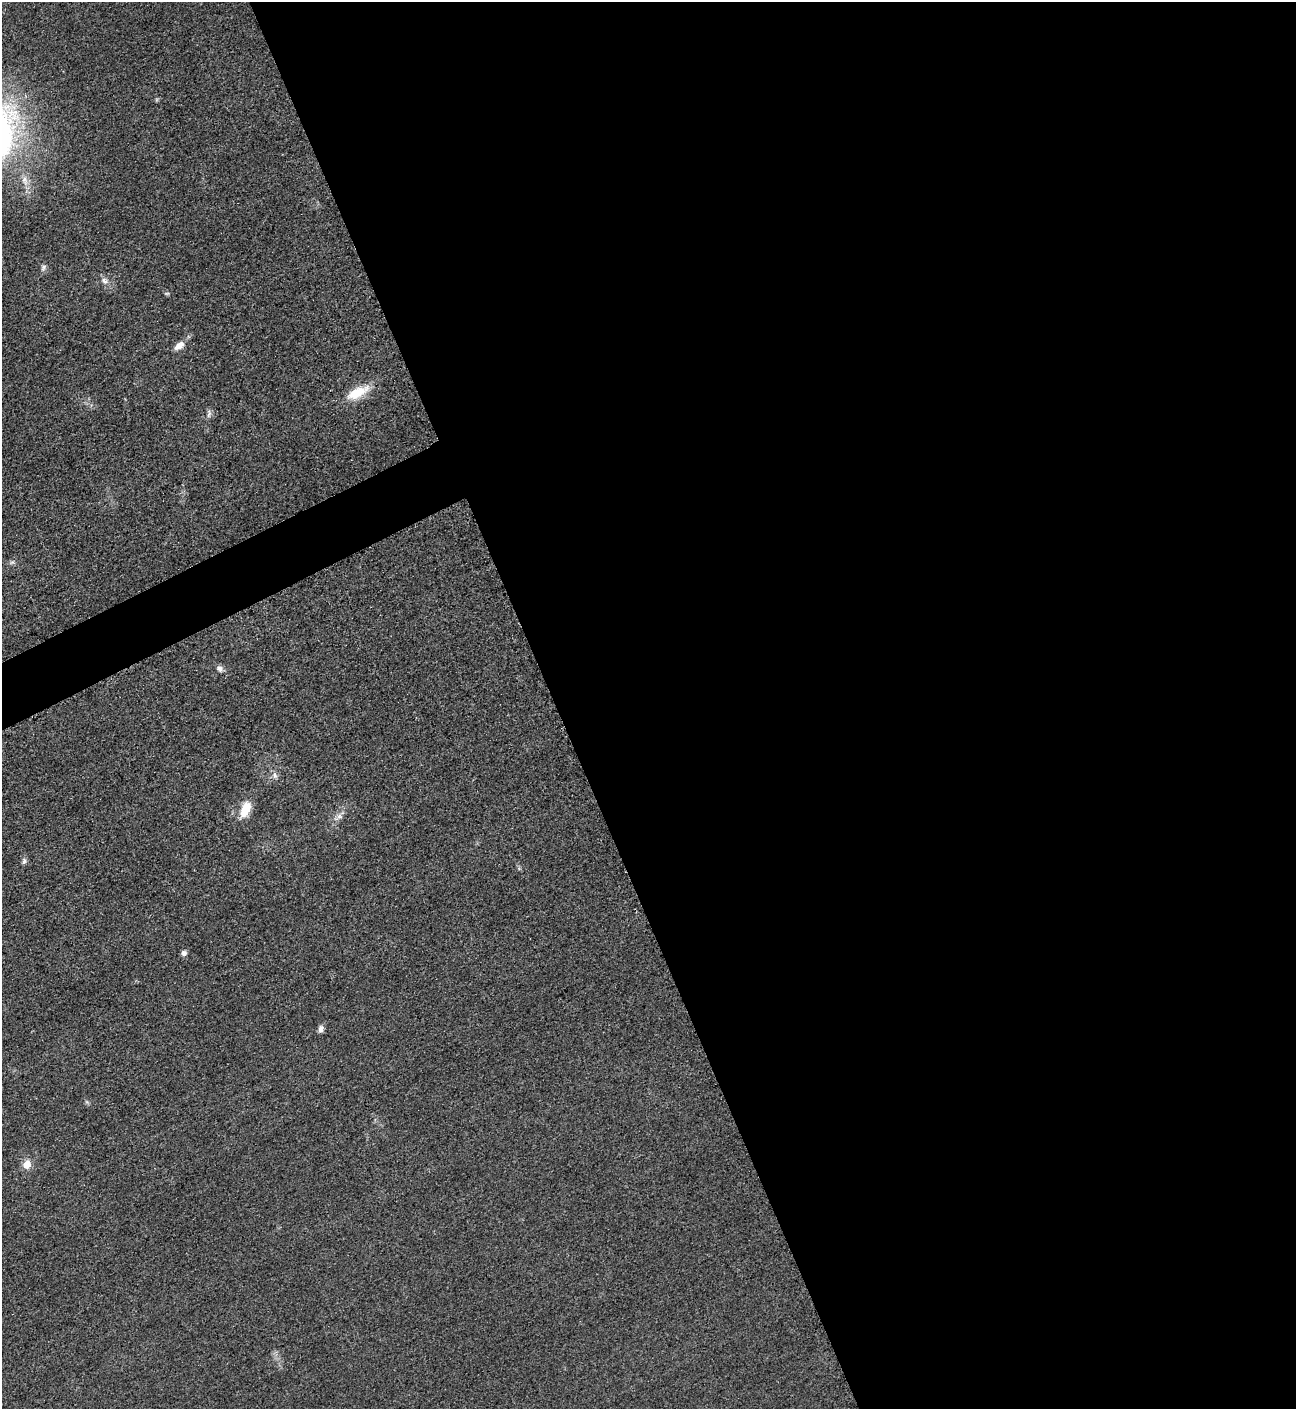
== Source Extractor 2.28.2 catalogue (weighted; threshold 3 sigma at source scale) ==
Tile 8 of 4 x 4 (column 4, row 2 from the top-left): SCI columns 4181-5474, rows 2826-4232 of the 5640 x 5648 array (HDU 1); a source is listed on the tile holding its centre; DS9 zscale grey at full resolution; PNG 1298 x 1411 px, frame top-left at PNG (2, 2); no overlay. Shown black and unused: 59% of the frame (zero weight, under 3 of 5 exposures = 1% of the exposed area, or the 3 px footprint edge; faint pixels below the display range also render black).
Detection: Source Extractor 2.28.2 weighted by HDU 2 'WHT'; one run over the whole footprint, this tile lists its part. Background 0.0192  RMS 0.0051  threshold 0.0228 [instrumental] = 3 sigma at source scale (4.5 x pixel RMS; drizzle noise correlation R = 1.50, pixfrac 1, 0.05/0.05 arcsec/px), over >= 5 px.
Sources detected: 16; all 16 listed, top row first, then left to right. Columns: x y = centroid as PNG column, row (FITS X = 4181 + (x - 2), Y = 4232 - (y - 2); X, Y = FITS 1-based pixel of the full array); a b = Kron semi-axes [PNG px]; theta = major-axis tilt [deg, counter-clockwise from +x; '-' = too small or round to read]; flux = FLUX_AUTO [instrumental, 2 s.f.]
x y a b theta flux
24 179 9 6 64 2.3
43 267 9 6 62 1.4
104 281 10 6 -46 2.1
167 293 6 4 18 0.62
179 346 15 7 35 4.3
357 392 31 12 26 12
208 415 7 4 70 1.1
12 562 7 4 2 1
220 669 9 7 -49 1.9
275 775 9 5 -83 1.6
245 810 21 10 65 10
340 816 8 6 -22 1.8
24 861 8 5 78 1.4
184 953 6 6 - 1.8
321 1029 8 6 77 2.3
27 1164 12 10 63 4.6